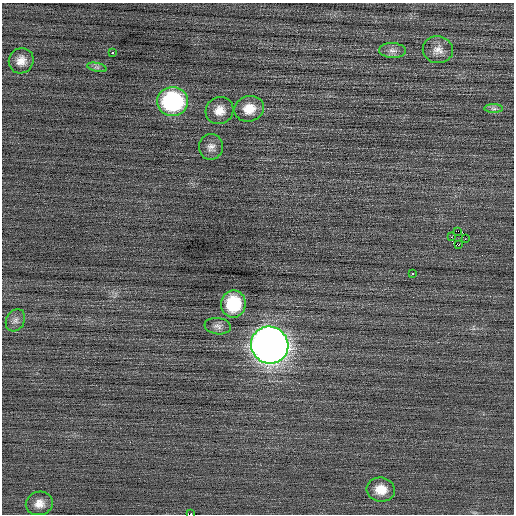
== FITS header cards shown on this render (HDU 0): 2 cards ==
NAXIS1  =                  512 / Axis length
NAXIS2  =                  512 / Axis length

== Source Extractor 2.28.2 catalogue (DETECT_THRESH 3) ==
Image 512 x 512 px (HDU 0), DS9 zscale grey, 1 PNG px = 1 image px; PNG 516 x 516 px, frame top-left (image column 1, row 512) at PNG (2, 3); each listed source drawn as its Kron ellipse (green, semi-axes under 4 px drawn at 4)
Background 0.046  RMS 0.76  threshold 2.27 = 3 sigma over >= 5 px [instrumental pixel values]
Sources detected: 24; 2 with non-positive FLUX_AUTO (blend fragments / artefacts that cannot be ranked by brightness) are neither listed nor drawn; the other 22 listed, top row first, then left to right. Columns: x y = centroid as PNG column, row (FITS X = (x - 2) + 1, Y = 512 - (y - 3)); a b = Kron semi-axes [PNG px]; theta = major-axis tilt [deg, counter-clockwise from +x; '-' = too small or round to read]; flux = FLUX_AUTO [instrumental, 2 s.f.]
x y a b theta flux
438 50 15 13 -10 480
392 51 13 7 -3 290
112 53 3 3 - 810
21 61 13 12 - 500
97 67 10 4 -13 130
173 101 15 14 - 6700
249 109 15 12 17 850
494 109 9 4 -1 120
219 110 14 13 - 600
211 147 13 12 - 350
458 231 2 2 - 3300
451 236 2 2 - 240
465 239 4 3 - 52
458 245 3 2 - 680
413 274 3 3 - 140
233 304 13 12 - 2400
15 320 12 9 61 260
218 326 13 8 -8 260
270 345 19 18 - 54000
381 489 14 12 -9 770
39 503 13 11 12 480
191 514 2 2 - 2100
At the frame edge (FLAGS 8, measured only in part): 1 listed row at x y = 191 514
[2 non-positive-flux detections neither listed nor drawn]